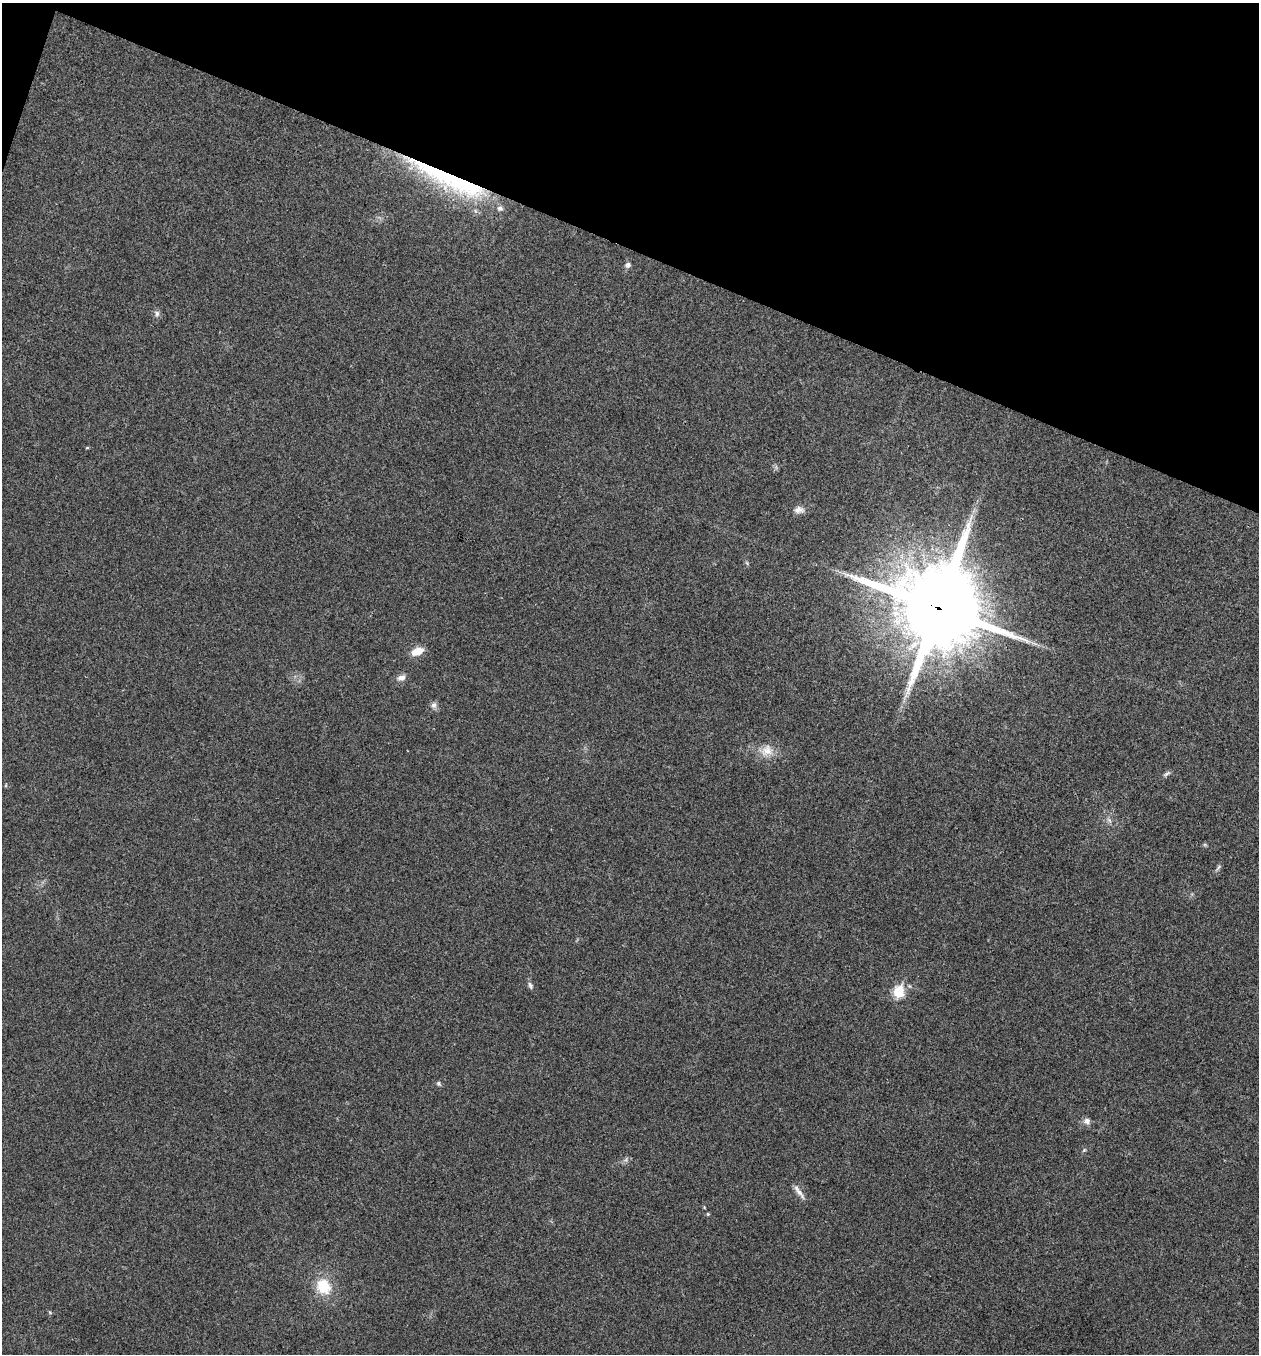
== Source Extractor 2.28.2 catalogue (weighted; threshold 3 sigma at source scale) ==
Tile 2 of 4 x 4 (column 2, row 1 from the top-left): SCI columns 1394-2650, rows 4063-5414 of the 5431 x 5417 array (HDU 1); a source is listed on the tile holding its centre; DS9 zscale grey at full resolution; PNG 1261 x 1356 px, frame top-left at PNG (2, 3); no overlay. Shown black and unused: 19% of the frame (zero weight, under 3 of 4 exposures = <1% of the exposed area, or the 3 px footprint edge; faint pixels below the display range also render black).
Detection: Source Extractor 2.28.2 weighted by HDU 2 'WHT'; one run over the whole footprint, this tile lists its part. Background 0.0238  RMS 0.0041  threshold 0.0184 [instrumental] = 3 sigma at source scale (4.5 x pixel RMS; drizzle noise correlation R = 1.50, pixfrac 1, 0.05/0.05 arcsec/px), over >= 5 px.
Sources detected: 25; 1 inside a brighter listed object's ellipse — not listed separately; the other 24 listed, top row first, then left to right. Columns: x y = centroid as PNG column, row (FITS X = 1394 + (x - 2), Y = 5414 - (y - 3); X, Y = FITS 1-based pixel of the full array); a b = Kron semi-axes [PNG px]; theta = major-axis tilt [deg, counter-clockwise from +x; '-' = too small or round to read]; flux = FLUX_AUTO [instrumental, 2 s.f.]
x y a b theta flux
450 180 115 18 -25 62
627 265 8 7 - 1.4
157 313 9 7 -70 1.3
87 448 5 3 - 0.42
799 510 14 9 6 2.5
747 563 6 4 -71 0.58
938 607 28 26 83 5200
1035 644 9 4 -19 1.2
417 651 15 9 20 5
401 678 11 7 17 2.3
434 705 9 7 88 1.6
767 751 18 15 20 6.1
1167 774 13 4 32 1
6 785 5 3 - 0.37
1109 820 8 5 -45 1.1
1218 868 12 4 52 0.94
530 985 10 6 -63 1.2
898 992 7 6 - 23
438 1084 7 5 -56 0.82
1087 1121 10 8 -13 1.9
1084 1150 7 4 45 0.58
799 1192 23 6 -54 2.6
708 1214 4 4 - 0.44
323 1287 15 13 -50 14
Overlapping masked pixels (flux is a lower limit): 2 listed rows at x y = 450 180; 938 607